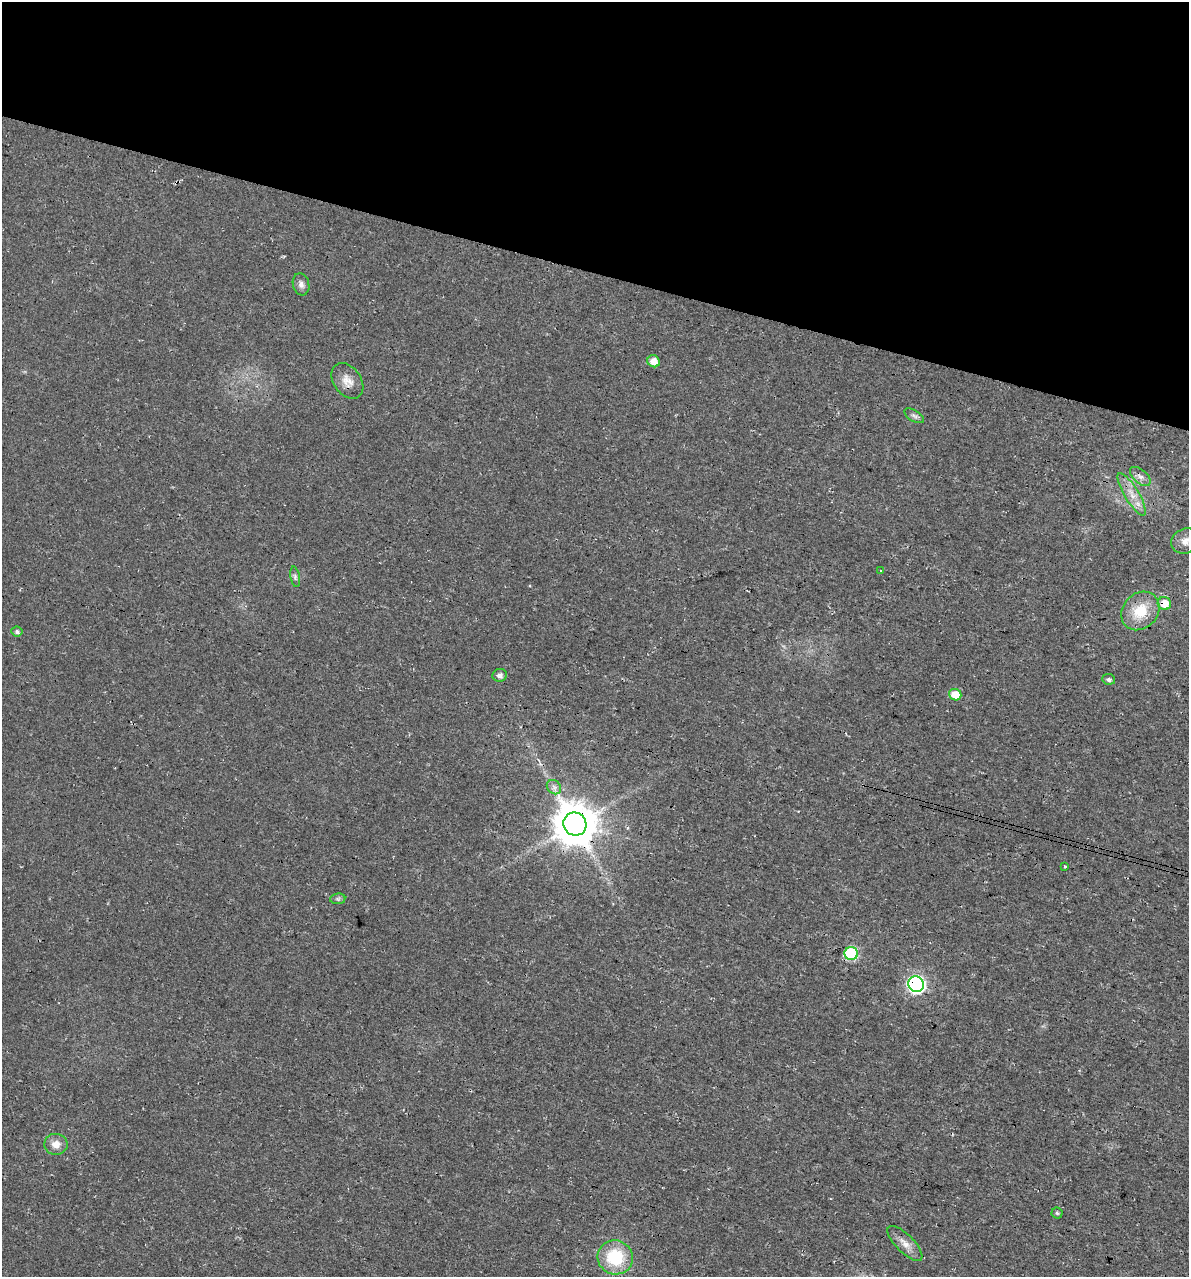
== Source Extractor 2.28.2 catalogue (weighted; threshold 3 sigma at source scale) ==
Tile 2 of 4 x 4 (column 2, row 1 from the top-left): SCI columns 1526-2712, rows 3842-5116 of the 5364 x 5141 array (HDU 1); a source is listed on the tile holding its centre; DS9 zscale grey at full resolution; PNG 1191 x 1279 px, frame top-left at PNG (2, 2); each listed source drawn as its Kron ellipse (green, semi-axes under 4 px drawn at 4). Shown black and unused: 21% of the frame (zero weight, under 3 of 4 exposures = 5% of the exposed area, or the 3 px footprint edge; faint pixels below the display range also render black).
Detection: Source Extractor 2.28.2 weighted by HDU 2 'WHT'; one run over the whole footprint, this tile lists its part. Background 0.0117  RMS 0.0071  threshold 0.0319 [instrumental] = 3 sigma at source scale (4.5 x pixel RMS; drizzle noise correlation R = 1.50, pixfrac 1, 0.0396/0.0396 arcsec/px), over >= 5 px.
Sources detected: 25; all 25 listed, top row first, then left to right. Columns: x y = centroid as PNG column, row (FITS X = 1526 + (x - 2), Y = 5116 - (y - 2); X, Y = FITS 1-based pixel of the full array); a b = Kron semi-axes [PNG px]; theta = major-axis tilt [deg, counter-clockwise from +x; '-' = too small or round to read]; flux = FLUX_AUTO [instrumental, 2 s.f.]
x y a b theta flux
301 284 11 8 -75 3.3
654 361 6 5 - 8
347 381 20 13 -54 8
914 416 11 5 -32 2.3
1140 476 12 6 -41 3.5
1132 494 24 7 -59 9.1
1185 541 14 12 26 6.7
881 571 3 2 - 0.73
295 577 10 4 -79 1.9
1164 603 7 6 - 11
1140 611 21 17 46 21
17 632 6 5 - 1.8
500 675 7 6 - 3.2
1109 679 6 5 - 2.3
955 695 6 5 - 14
554 787 8 6 -44 2.6
575 824 12 11 - 2600
1065 866 3 3 - 1.7
338 899 7 5 6 1.5
851 953 7 6 - 84
916 984 8 7 - 220
56 1144 12 10 -3 6.6
1057 1213 5 5 - 1.2
905 1243 23 9 -45 6.9
615 1257 18 17 - 34
Overlapping masked pixels (flux is a lower limit): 4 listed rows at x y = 1164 603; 575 824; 851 953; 916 984
Isophote crosses this tile's border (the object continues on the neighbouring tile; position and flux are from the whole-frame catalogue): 1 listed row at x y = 1185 541